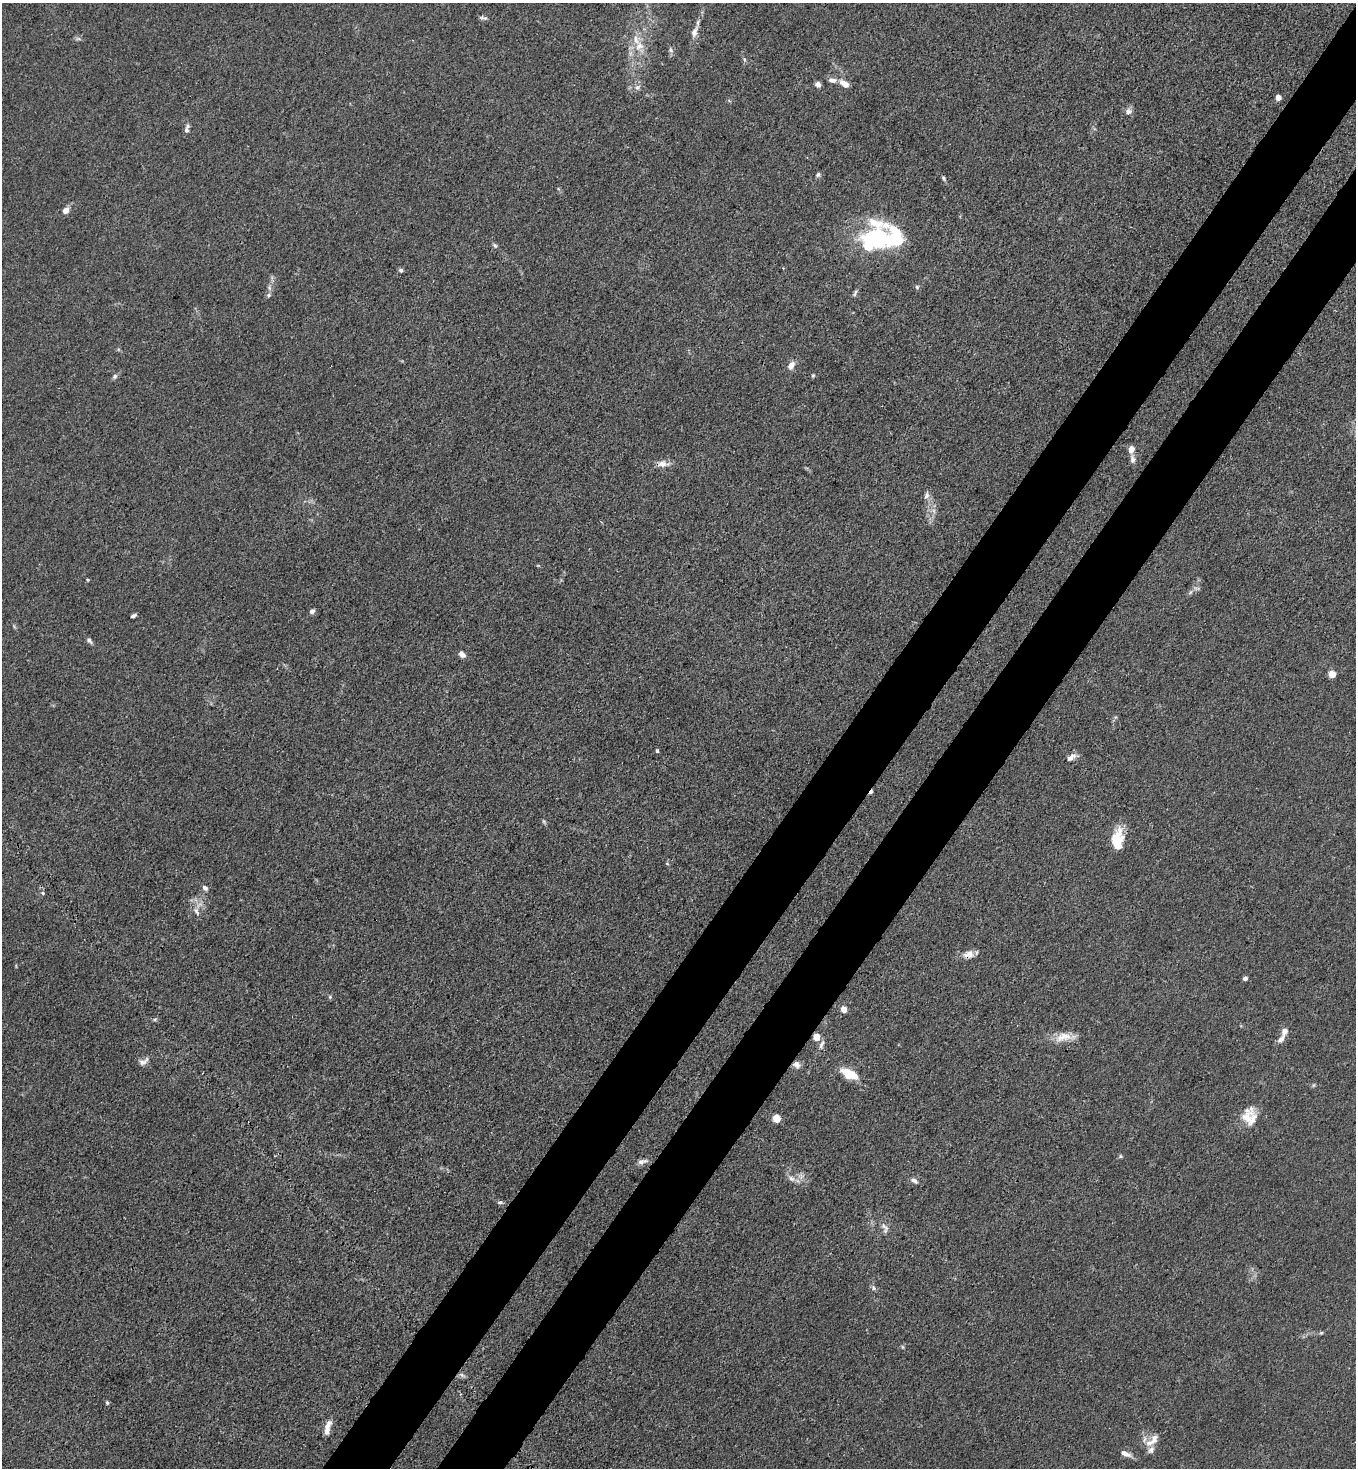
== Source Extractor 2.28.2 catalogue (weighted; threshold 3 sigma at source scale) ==
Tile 10 of 4 x 4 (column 2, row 3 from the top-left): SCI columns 1580-2933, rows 1526-2991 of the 6007 x 5985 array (HDU 1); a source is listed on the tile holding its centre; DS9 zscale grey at full resolution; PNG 1358 x 1470 px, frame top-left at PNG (2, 3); no overlay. Shown black and unused: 9% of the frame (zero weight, under 3 of 4 exposures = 7% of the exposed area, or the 3 px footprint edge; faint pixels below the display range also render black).
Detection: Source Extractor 2.28.2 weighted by HDU 2 'WHT'; one run over the whole footprint, this tile lists its part. Background 0.0208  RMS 0.0028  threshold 0.0127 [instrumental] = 3 sigma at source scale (4.5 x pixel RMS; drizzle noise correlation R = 1.50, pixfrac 1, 0.05/0.05 arcsec/px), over >= 5 px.
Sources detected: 80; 2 inside a brighter object's white glare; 1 cosmic-ray / hot-pixel residue — not listed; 9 inside a brighter listed object's ellipse — not listed separately; the other 68 listed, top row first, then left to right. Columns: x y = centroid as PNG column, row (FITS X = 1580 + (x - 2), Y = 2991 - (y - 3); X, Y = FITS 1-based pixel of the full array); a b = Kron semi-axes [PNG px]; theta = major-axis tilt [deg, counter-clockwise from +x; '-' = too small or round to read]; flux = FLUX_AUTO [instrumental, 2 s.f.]
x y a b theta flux
484 18 11 4 -12 0.7
695 32 17 7 70 2
639 46 13 12 - 3.7
671 50 9 6 -73 0.77
844 83 15 8 -32 1.8
818 84 6 5 - 1.2
637 87 9 6 40 1
1278 97 5 4 - 2
1128 111 9 8 - 1.2
187 129 11 5 75 1
818 174 6 5 - 0.59
944 178 7 4 -54 0.51
66 210 7 6 - 2
876 238 40 20 -10 29
495 246 7 5 -53 0.55
401 270 5 5 - 0.58
917 287 5 5 - 0.51
855 293 11 4 66 0.64
269 295 6 5 - 0.53
791 365 11 7 58 1.9
813 375 5 4 - 0.35
115 376 8 6 59 0.66
1131 449 7 6 - 2.1
1132 459 11 6 -83 1.1
663 464 15 8 -4 2.1
926 495 11 7 66 1.1
88 580 4 3 - 0.27
1197 588 9 4 -8 0.62
312 611 6 5 - 0.97
133 616 5 3 - 0.59
89 640 9 5 -49 0.79
462 654 9 6 -44 1.3
1332 674 5 4 - 6.6
657 751 4 3 - 0.61
1071 757 13 6 32 1.5
1117 840 22 12 86 8
667 863 5 3 - 0.26
205 888 8 6 -43 0.85
43 893 4 4 - 0.44
196 911 11 6 -65 1.3
968 954 15 10 19 2.2
1245 978 4 4 - 1.2
330 997 5 4 - 0.37
844 1009 4 4 - 4.4
1284 1031 9 7 69 1.5
816 1037 7 6 - 2.4
1064 1037 30 10 6 4.2
821 1044 14 5 68 1.2
143 1061 14 7 32 1.3
796 1064 10 8 -30 1.3
848 1074 15 10 -33 5.7
1313 1085 6 4 89 0.37
1246 1117 28 14 65 4.3
777 1118 5 5 - 9.5
1121 1156 5 5 - 0.38
642 1161 14 6 12 1.3
791 1178 9 7 -41 1.2
914 1181 10 6 -33 1
500 1202 8 5 1 0.6
884 1227 17 7 -62 1.6
873 1288 8 4 -82 0.54
1321 1333 5 4 - 0.36
902 1347 6 4 -89 0.37
462 1375 7 4 -45 0.63
107 1402 6 4 -64 0.45
327 1425 14 6 54 2
1154 1440 16 10 67 2.6
1125 1454 14 6 -23 1.7
Overlapping masked pixels (flux is a lower limit): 3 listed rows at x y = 968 954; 816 1037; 796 1064